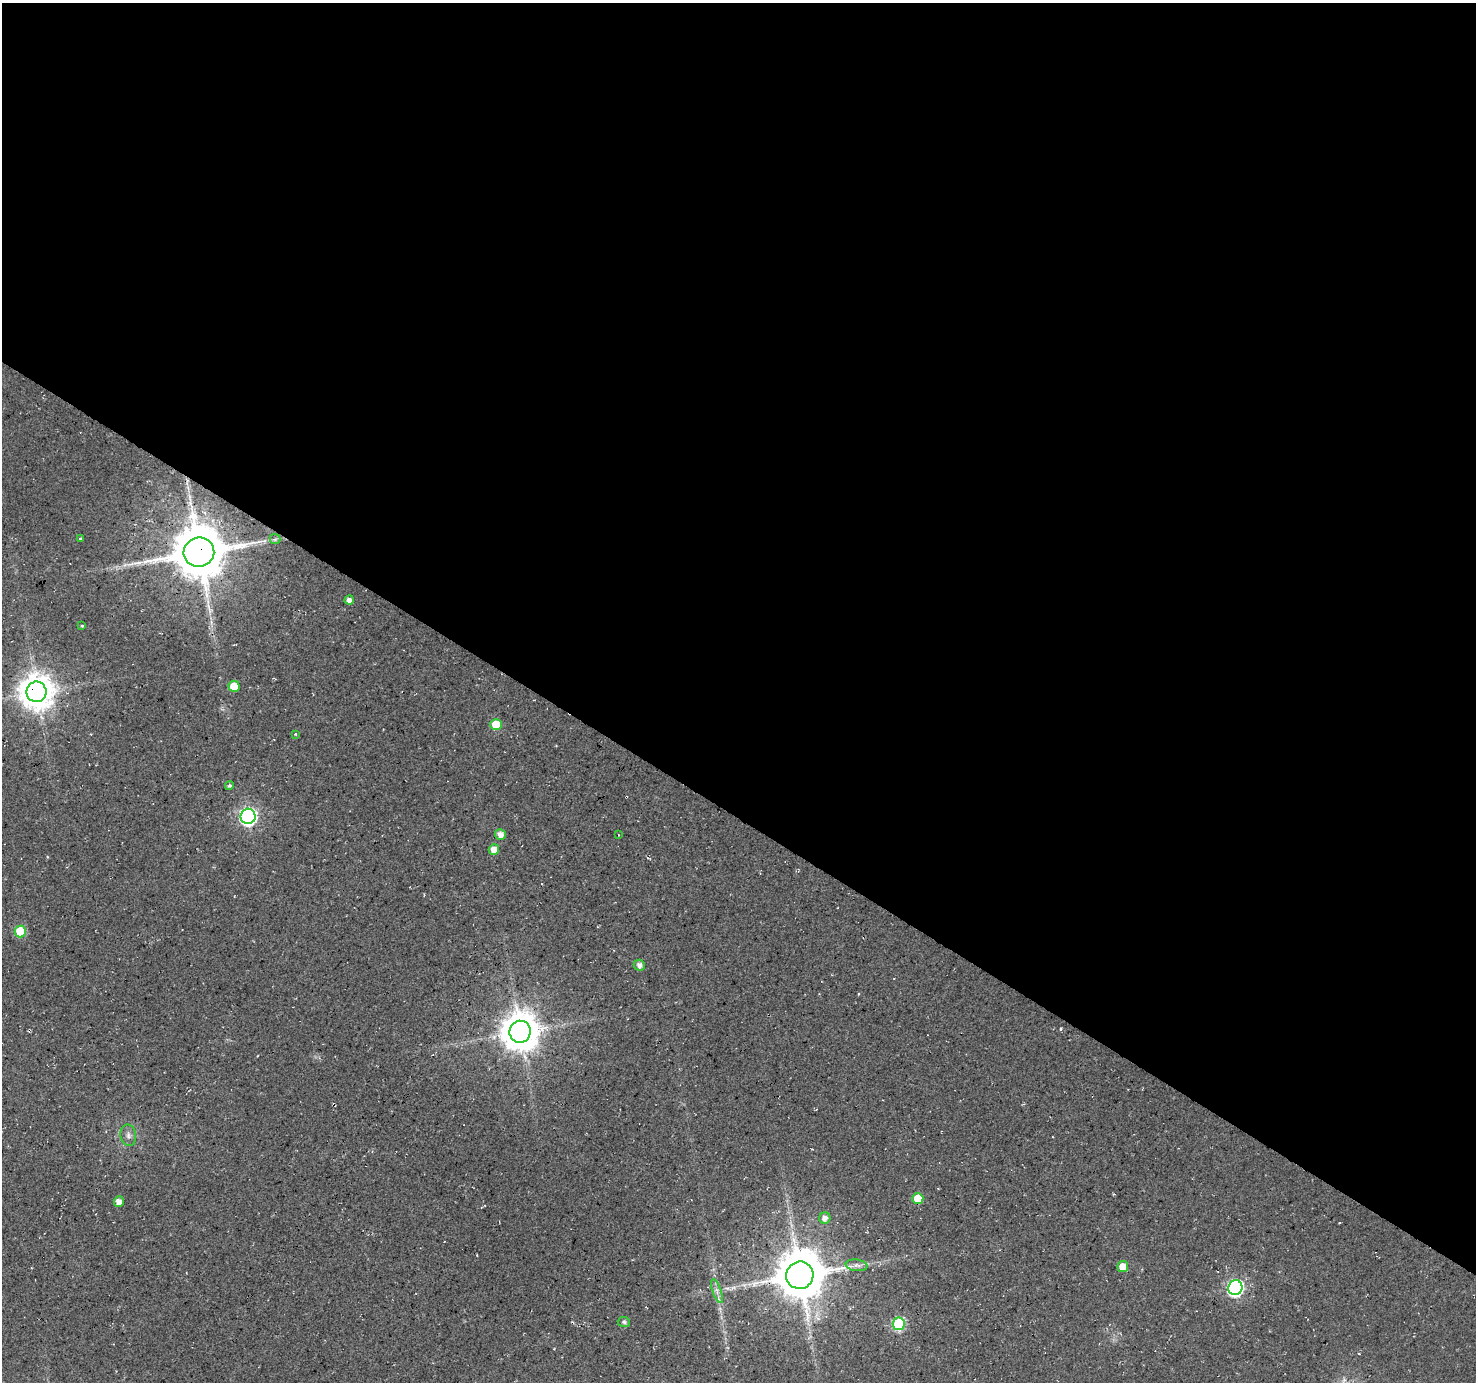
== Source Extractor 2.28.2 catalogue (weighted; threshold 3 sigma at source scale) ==
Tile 3 of 4 x 4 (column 3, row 1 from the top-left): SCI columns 2954-4427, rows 4397-5776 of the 5900 x 5964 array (HDU 1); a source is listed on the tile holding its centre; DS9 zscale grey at full resolution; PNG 1478 x 1384 px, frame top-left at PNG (2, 3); each listed source drawn as its Kron ellipse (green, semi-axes under 4 px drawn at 4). Shown black and unused: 59% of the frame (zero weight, under 3 of 4 exposures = <1% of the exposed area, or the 3 px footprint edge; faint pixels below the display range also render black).
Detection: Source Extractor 2.28.2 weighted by HDU 2 'WHT'; one run over the whole footprint, this tile lists its part. Background 0.0119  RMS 0.0054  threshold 0.0245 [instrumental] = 3 sigma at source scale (4.5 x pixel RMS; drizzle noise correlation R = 1.50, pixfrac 1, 0.0396/0.0396 arcsec/px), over >= 5 px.
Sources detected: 29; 1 long thin detection or spike segment (spike, bleed or trail) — neither listed nor drawn; the other 28 listed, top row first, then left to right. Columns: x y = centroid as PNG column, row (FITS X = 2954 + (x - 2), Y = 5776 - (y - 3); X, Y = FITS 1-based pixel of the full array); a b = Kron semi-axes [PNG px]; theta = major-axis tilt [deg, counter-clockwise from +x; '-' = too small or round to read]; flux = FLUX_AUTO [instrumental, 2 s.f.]
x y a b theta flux
80 539 4 3 - 0.61
275 539 5 5 - 0.95
199 552 15 14 - 3100
349 600 4 4 - 2.8
82 626 4 3 - 0.55
234 686 6 5 - 13
36 692 10 10 - 1100
496 725 5 5 - 14
295 734 3 3 - 0.65
229 786 4 4 - 1
248 816 7 7 - 160
500 834 5 5 - 3.9
619 835 3 2 - 0.37
494 850 5 5 - 5.4
20 931 6 6 - 25
639 965 6 5 - 2.1
520 1032 11 10 - 1400
128 1135 11 7 -81 2.5
918 1198 5 5 - 14
119 1202 5 5 - 4.4
825 1218 6 5 - 3
856 1265 11 6 -7 2.1
1123 1266 5 5 - 7.3
800 1275 14 13 - 2400
1235 1288 7 7 - 140
717 1291 12 4 -70 2.3
624 1322 6 5 - 0.94
899 1324 6 6 - 54
Overlapping masked pixels (flux is a lower limit): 3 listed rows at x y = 199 552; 36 692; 918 1198